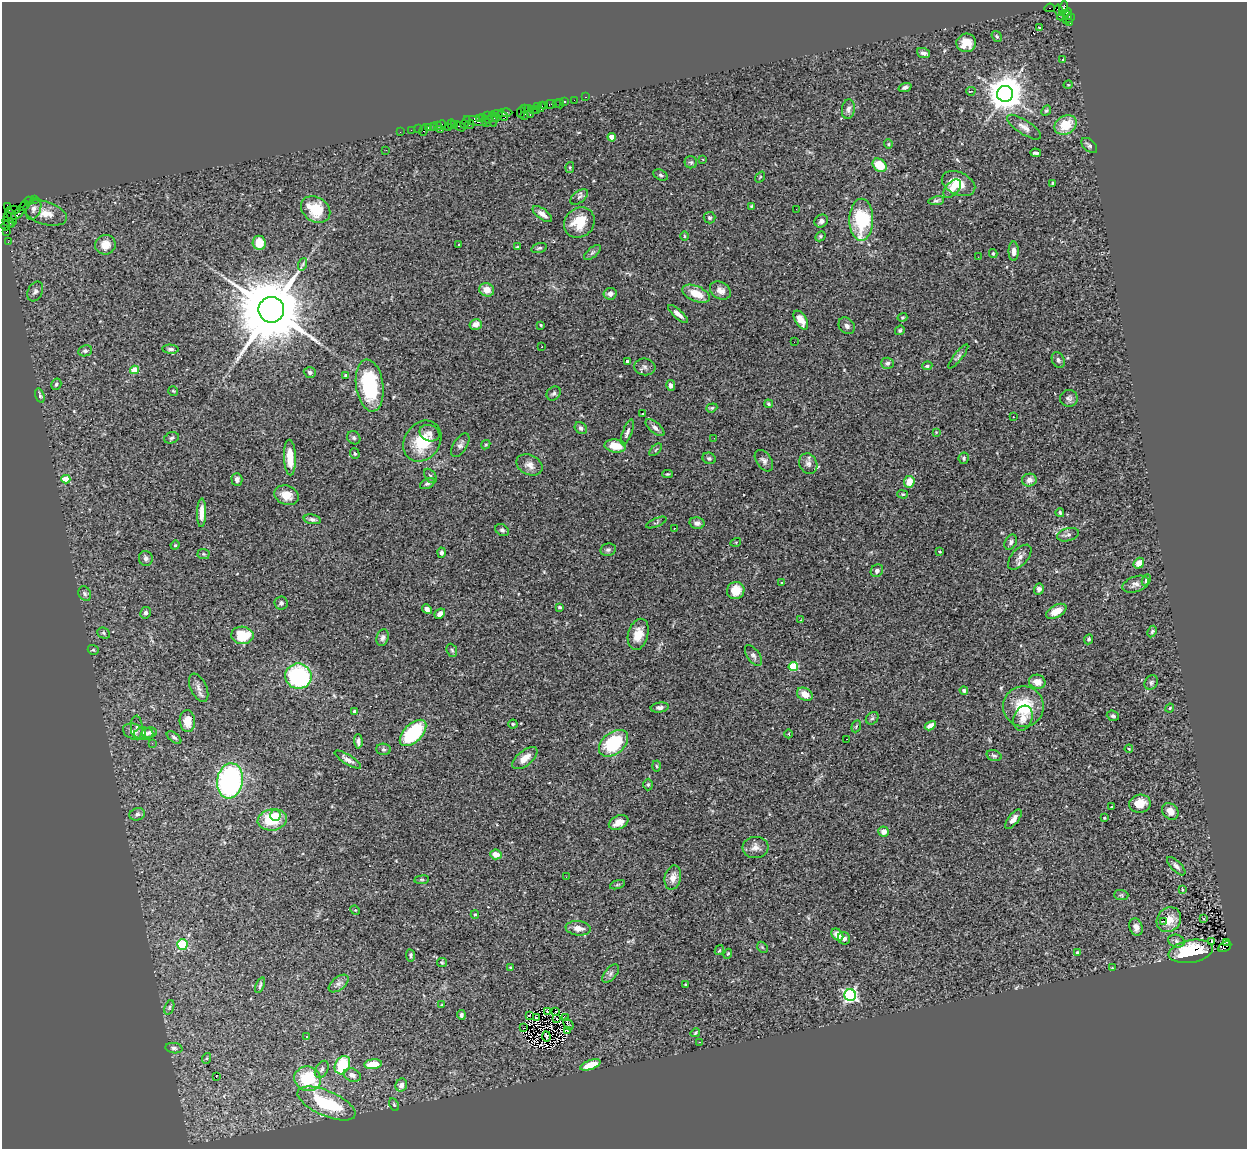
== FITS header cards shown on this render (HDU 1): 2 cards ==
NAXIS1  =                 1245
NAXIS2  =                 1147

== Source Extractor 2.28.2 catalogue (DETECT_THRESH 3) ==
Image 1245 x 1147 px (HDU 1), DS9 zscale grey, 1 PNG px = 1 image px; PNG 1249 x 1151 px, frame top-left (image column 1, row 1147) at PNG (2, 2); each listed source drawn as its Kron ellipse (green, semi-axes under 4 px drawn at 4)
Background 2.02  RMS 0.087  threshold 0.262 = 3 sigma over >= 5 px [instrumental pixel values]
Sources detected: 334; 3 with non-positive FLUX_AUTO (blend fragments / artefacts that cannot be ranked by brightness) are neither listed nor drawn; the other 331 listed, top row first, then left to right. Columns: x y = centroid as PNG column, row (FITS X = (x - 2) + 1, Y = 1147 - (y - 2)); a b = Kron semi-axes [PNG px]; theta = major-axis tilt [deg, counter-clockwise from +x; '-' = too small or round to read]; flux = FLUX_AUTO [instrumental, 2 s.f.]
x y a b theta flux
1050 8 5 3 - 380
1064 8 7 3 75 240
1059 10 6 4 -74 750
1067 14 6 4 81 590
1063 15 7 3 31 470
1069 19 6 3 32 170
1070 22 3 3 - 120
1039 28 3 2 - 5.7
997 37 6 4 -57 9.9
966 43 10 9 - 76
923 53 7 5 -21 22
1063 60 3 2 - 6.1
1068 85 5 3 - 4.6
905 87 6 4 19 20
971 91 4 3 - 7.7
1005 94 8 8 - 15000
586 97 3 2 - 39
574 100 2 2 - 42
564 102 3 3 - 210
556 103 3 2 - 42
550 104 5 3 - 160
560 104 5 2 - 34
545 105 2 2 - 140
538 106 3 2 - 120
541 107 5 3 - 190
524 109 3 3 - 100
529 109 4 2 - 140
533 109 2 2 - 110
848 109 10 6 81 23
536 110 3 2 - 95
1046 110 5 4 - 9.2
521 112 5 3 - 130
505 113 7 3 3 350
497 114 5 2 - 82
530 115 3 2 - 250
488 116 4 3 - 260
503 116 6 3 -35 260
524 116 4 2 - 200
497 117 4 3 - 190
479 118 4 3 - 210
482 118 4 2 - 190
493 119 8 4 -82 810
488 120 2 2 - 95
475 121 12 4 -15 670
466 122 6 3 59 120
486 123 2 2 - 84
451 124 5 3 - 150
455 124 3 2 - 35
441 125 5 2 - 140
469 125 5 2 - 580
1066 125 12 9 33 130
433 126 3 3 - 42
437 126 3 3 - 130
460 126 6 3 -31 120
1024 127 19 7 -33 42
428 128 4 2 - 93
448 128 3 3 - 260
418 129 2 2 - 59
411 130 2 2 - 58
423 130 6 3 74 270
441 130 3 3 - 130
400 132 2 2 - 30
612 137 4 4 - 85
888 144 4 4 - 6.6
1089 145 9 5 -41 14
386 150 2 2 - 3
1036 153 5 3 - 13
703 160 3 3 - 14
691 162 6 6 - 11
880 165 8 6 -39 120
570 167 6 4 79 6.5
660 175 7 5 -27 12
760 177 6 3 54 6.6
1052 183 3 2 - 6
959 184 17 11 -24 130
952 189 11 6 47 40
579 197 10 6 38 15
34 200 2 2 - 28
29 201 4 2 - 100
936 201 8 4 9 11
7 206 4 2 - 48
24 206 5 2 - 110
751 206 3 3 - 5.3
34 209 11 7 70 23
316 209 16 12 -34 180
796 209 2 2 - 2.9
14 210 6 3 3 210
18 213 8 4 39 540
45 213 22 11 -17 80
542 214 11 5 -36 33
11 216 9 3 -65 530
7 217 3 2 - 43
710 218 6 6 - 11
861 220 21 12 89 390
821 221 7 6 - 17
8 222 7 3 -29 310
579 223 16 14 42 140
6 226 5 3 - 180
7 231 3 2 - 84
684 236 5 3 - 5.8
820 236 5 4 - 8.7
8 242 2 2 - 29
259 243 7 6 - 100
458 244 3 3 - 18
105 245 10 10 - 65
517 247 3 2 - 6.4
539 248 8 4 15 10
1014 251 10 5 90 25
592 253 10 5 39 14
993 253 4 3 - 7.9
978 257 2 2 - 3.8
303 264 6 4 71 10
487 290 7 6 - 65
35 291 10 7 62 20
720 291 11 8 -31 42
610 294 6 5 - 25
696 294 15 7 -23 95
271 310 13 13 - 66000
678 314 13 4 -42 28
902 317 5 4 - 7.5
801 320 10 5 -58 55
476 324 6 5 - 36
541 325 3 2 - 6.4
847 326 9 7 -48 23
900 330 5 4 - 8.9
794 342 2 2 - 3.7
541 347 3 2 - 14
170 349 8 4 -4 15
85 351 7 5 9 13
958 356 15 4 51 15
1058 360 8 6 -65 16
627 361 3 3 - 12
887 363 6 5 - 16
927 366 5 3 - 9.9
645 367 11 8 -7 23
134 370 4 4 - 130
310 372 6 5 - 16
346 375 4 3 - 8.6
56 384 6 5 - 11
671 385 5 4 - 19
370 386 26 13 -82 460
173 391 5 3 - 5.2
554 393 7 6 - 14
40 395 7 4 -72 9.2
1069 398 9 8 - 20
768 404 4 3 - 8.8
712 408 6 4 21 8.9
642 413 3 2 - 6
1013 417 2 2 - 3.7
581 428 6 5 - 18
655 428 11 5 -40 22
627 432 14 4 70 18
936 432 3 3 - 3.9
430 433 10 8 -23 26
171 438 7 5 17 13
354 438 7 6 - 12
714 438 2 2 - 5.1
422 441 22 17 55 220
460 445 13 6 58 22
486 445 5 3 - 5.6
615 446 11 6 -8 90
656 450 8 3 45 6.2
355 454 5 4 - 9.2
290 457 18 6 -88 100
709 458 7 5 -24 13
964 458 6 5 - 10
764 461 12 7 -55 23
808 464 10 8 -65 31
529 465 14 10 -25 41
667 474 5 4 - 6.6
430 476 8 5 -54 13
66 479 4 4 - 150
237 480 6 5 - 21
1029 480 7 6 - 26
909 482 6 5 - 74
427 484 8 5 27 14
903 494 5 4 - 7.7
287 495 12 9 -19 66
201 513 14 4 89 47
1060 513 4 4 - 9.4
312 519 8 4 -9 15
656 522 11 3 23 7.9
697 523 7 5 -13 20
674 528 2 2 - 3.7
502 530 7 5 -34 13
1068 535 11 6 15 20
736 542 5 3 - 5.4
1011 542 8 5 60 17
175 545 4 4 - 5.7
608 550 8 6 10 14
940 551 4 3 - 5.9
441 553 5 4 - 15
203 554 6 5 - 8
1020 557 15 8 47 31
146 558 7 7 - 19
1139 563 6 5 - 54
877 571 7 5 47 20
1146 580 6 4 63 11
782 583 3 3 - 37
1135 584 13 7 19 30
1039 589 5 4 - 24
736 591 9 8 - 110
85 594 8 6 -59 13
281 603 6 6 - 15
560 607 3 3 - 8.1
427 609 5 4 - 26
1056 611 11 6 28 66
146 613 6 5 - 15
440 614 6 4 40 27
801 620 4 3 - 4.4
1152 631 6 4 63 8.4
104 633 7 5 -24 10
638 634 16 10 74 81
242 635 11 8 -4 180
382 638 9 6 74 19
1089 639 5 4 - 10
93 650 5 5 - 7.4
452 650 7 5 -67 9.4
753 655 12 6 -56 19
793 667 4 4 - 270
298 676 13 12 - 670
1037 682 8 7 - 51
1151 682 8 6 57 14
199 688 15 8 -64 29
964 690 4 4 - 11
805 694 8 6 -29 62
660 707 9 5 7 20
1023 707 20 20 - 220
1170 708 4 4 - 6.1
355 712 4 3 - 33
1113 716 6 5 - 12
872 718 7 5 43 11
1023 718 13 9 70 45
187 721 11 7 -87 73
513 724 4 4 - 7.4
856 726 6 4 69 7.8
930 726 6 4 29 42
137 727 12 6 -87 19
134 732 12 7 -19 28
149 733 7 5 10 19
413 733 16 9 45 500
144 734 9 6 0 33
789 734 4 3 - 5.5
174 737 8 4 -37 13
847 739 2 2 - 3.7
358 741 7 4 -88 16
152 743 3 2 - 5.3
614 743 16 11 39 330
384 749 7 5 -3 12
1129 749 4 3 - 4.8
994 756 8 5 -19 13
525 758 15 7 40 61
348 760 15 4 -31 25
657 766 5 3 - 5.9
230 781 17 13 82 1100
648 785 6 5 - 10
1140 804 11 9 12 97
1112 807 3 3 - 8.7
1170 811 9 7 -49 45
137 814 8 6 17 18
275 815 6 5 - 30
1104 818 3 2 - 5
1013 819 11 5 51 41
272 820 14 10 9 220
619 822 10 6 23 52
884 832 5 5 - 36
755 847 13 10 4 39
496 854 6 5 - 59
1176 866 12 5 -45 22
566 877 3 2 - 4.9
673 878 12 8 77 54
422 880 7 4 8 7.1
617 885 8 3 19 6.9
1182 890 4 3 - 5.8
1121 895 7 5 -1 9.2
355 910 5 4 - 5.7
475 915 4 4 - 6.6
1204 919 3 2 - 3.3
1169 920 13 11 47 84
1164 921 3 2 - 7.8
1136 927 9 6 -71 26
578 928 12 7 -7 50
837 935 7 5 -46 52
844 938 6 6 - 23
1176 941 8 6 -17 17
1212 942 3 2 - 12
1226 942 3 2 - 190
182 944 5 5 - 370
762 947 6 4 -46 9
1225 947 7 4 31 530
719 950 5 4 - 6.6
1191 951 22 11 10 240
1078 953 4 3 - 18
728 954 5 4 - 6.3
411 955 6 4 -81 10
442 963 5 4 - 6.7
511 967 4 3 - 6.7
1112 968 3 3 - 4.2
611 974 11 6 50 19
339 983 11 6 38 23
260 985 8 3 69 9.4
685 985 3 2 - 4.1
850 995 6 6 - 1100
441 1005 4 3 - 6
169 1007 7 4 71 11
547 1012 3 2 - 6.7
556 1012 4 2 - 5.8
461 1015 5 4 - 11
529 1015 4 2 - 5.7
565 1017 4 3 - 7.3
536 1018 3 2 - 4.8
556 1019 2 2 - 4.2
568 1024 6 3 -51 17
524 1028 4 2 - 11
568 1030 4 2 - 7.8
695 1033 5 4 - 7.9
307 1036 3 2 - 8
546 1036 5 3 - 2.2
700 1042 2 2 - 4.1
174 1048 8 5 -8 15
207 1058 5 3 - 6.5
373 1064 9 5 6 110
342 1065 10 7 63 260
590 1065 11 4 20 88
322 1069 9 6 61 17
352 1075 9 6 -22 31
216 1077 3 2 - 27
308 1079 13 12 - 320
401 1085 7 5 63 33
327 1103 31 12 -24 390
394 1105 7 4 -65 8.2
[3 non-positive-flux detections neither listed nor drawn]